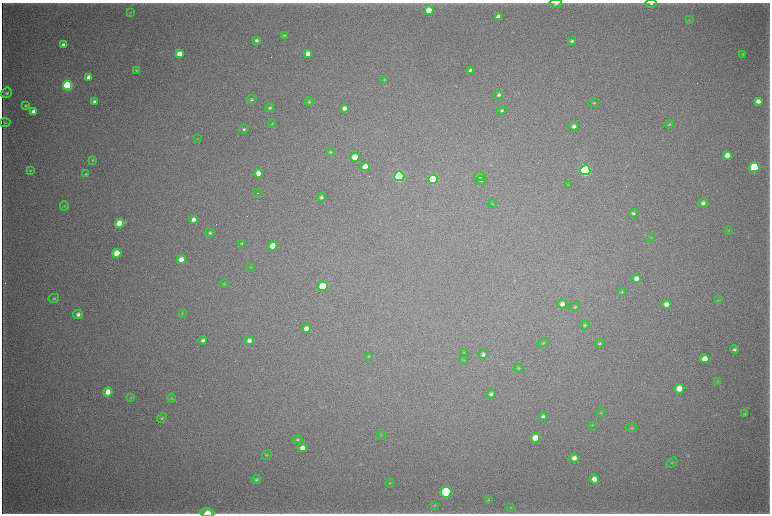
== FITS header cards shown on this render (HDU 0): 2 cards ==
NAXIS1  =                 1536 / length of data axis 1
NAXIS2  =                 1023 / length of data axis 2

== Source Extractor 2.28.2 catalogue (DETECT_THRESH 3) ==
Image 1536 x 1023 px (HDU 0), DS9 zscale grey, zoomed out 1/2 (1 PNG px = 2 x 2 image px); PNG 772 x 516 px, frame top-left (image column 1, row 1022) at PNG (2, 3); each listed source drawn as its Kron ellipse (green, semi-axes under 4 px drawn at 4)
Background 4070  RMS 36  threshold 108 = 3 sigma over >= 5 px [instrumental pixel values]
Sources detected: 123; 5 cannot appear on this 1/2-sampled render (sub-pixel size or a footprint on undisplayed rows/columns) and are neither listed nor drawn; the other 118 listed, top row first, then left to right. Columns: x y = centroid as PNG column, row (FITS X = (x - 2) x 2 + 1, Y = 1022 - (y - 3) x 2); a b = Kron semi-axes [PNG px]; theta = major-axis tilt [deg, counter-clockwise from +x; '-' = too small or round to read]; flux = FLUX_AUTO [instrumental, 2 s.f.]
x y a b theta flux
556 4 6 3 5 1.4e+04
651 4 5 3 - 1.2e+04
429 10 4 4 - 1.7e+05
130 13 3 3 - 4.7e+03
498 17 4 4 - 6.4e+04
689 20 3 2 - 3.9e+03
284 35 4 3 - 8.4e+03
256 40 4 4 - 2.0e+04
572 41 4 4 - 1.8e+04
63 44 4 3 - 2.3e+04
308 53 4 4 - 5.8e+04
179 54 4 4 - 8.0e+04
743 54 4 3 - 5.9e+03
136 70 4 3 - 7.3e+03
470 70 4 3 - 2.4e+04
89 77 4 3 - 4.3e+04
384 79 4 3 - 6.1e+03
68 86 5 4 - 1.2e+06
7 93 6 5 - 1.3e+04
499 95 4 4 - 2.0e+04
252 99 5 4 - 1.4e+04
94 101 4 3 - 1.7e+04
758 101 4 4 - 4.8e+04
309 102 4 3 - 8.6e+03
594 103 5 3 - 8.8e+03
25 106 3 3 - 7.9e+03
270 108 4 4 - 1.3e+04
344 108 4 4 - 3.7e+04
502 110 4 4 - 1.3e+04
33 112 4 3 - 5.6e+04
5 123 5 3 - 8.1e+03
272 124 4 2 - 4.3e+03
669 124 5 3 - 8.4e+03
574 126 5 4 - 2.6e+04
244 129 5 4 - 1.4e+04
197 138 4 2 - 4.0e+03
331 152 4 4 - 8.4e+03
727 155 4 4 - 1.0e+05
355 157 4 4 - 1.7e+05
93 160 4 3 - 6.1e+03
365 167 4 4 - 1.1e+05
754 167 5 5 - 1.0e+06
585 170 5 5 - 1.9e+06
30 171 4 3 - 7.6e+03
258 173 4 4 - 6.0e+04
86 174 4 3 - 8.8e+03
399 176 5 5 - 1.6e+06
480 176 6 5 - 1.9e+04
433 179 5 4 - 7.0e+05
481 180 5 4 - 1.6e+04
569 185 3 3 - 4.9e+03
258 193 2 1 - 4.1e+03
321 197 4 4 - 1.5e+04
703 203 5 4 - 3.0e+04
493 204 3 2 - 3.6e+03
64 206 4 3 - 6.5e+03
633 213 5 4 - 1.3e+04
193 219 4 4 - 3.6e+04
119 223 4 4 - 1.3e+05
729 230 3 3 - 4.2e+03
210 233 4 4 - 1.3e+04
651 237 3 3 - 4.5e+03
242 244 4 3 - 9.5e+03
273 246 4 4 - 1.3e+05
117 253 4 4 - 1.8e+05
181 260 4 4 - 8.5e+04
251 268 4 2 - 4.1e+03
636 278 5 4 - 3.9e+04
224 284 4 3 - 6.0e+03
323 286 5 5 - 5.0e+05
622 292 4 3 - 7.1e+03
54 298 5 4 - 1.1e+04
719 300 3 3 - 5.6e+03
562 304 5 4 - 4.0e+04
666 304 5 4 - 5.1e+04
575 307 5 4 - 9.2e+03
182 313 4 3 - 6.0e+03
78 314 5 4 - 2.4e+04
585 325 5 4 - 9.7e+03
306 329 4 4 - 5.5e+04
203 340 4 4 - 2.1e+04
249 340 4 4 - 2.9e+04
543 343 5 4 - 8.8e+03
599 343 5 4 - 1.1e+04
734 349 4 3 - 1.6e+04
464 352 3 3 - 4.6e+03
483 354 5 4 - 2.3e+04
369 356 4 3 - 5.5e+03
705 359 5 4 - 7.9e+04
464 360 4 4 - 6.6e+03
518 368 5 3 - 7.4e+03
718 381 4 2 - 4.9e+03
679 389 5 5 - 9.7e+04
108 392 4 4 - 6.9e+04
491 394 4 4 - 2.1e+04
131 398 4 3 - 5.1e+03
171 398 4 3 - 6.3e+03
601 413 5 2 - 5.9e+03
745 414 3 3 - 9.8e+03
543 416 4 3 - 1.8e+04
162 418 5 4 - 1.1e+04
592 425 4 3 - 5.9e+03
632 428 6 3 4 9.5e+03
381 435 4 2 - 4.4e+03
535 438 5 5 - 1.0e+05
297 439 5 3 - 9.7e+03
302 448 4 4 - 4.5e+04
267 455 5 3 - 8.1e+03
574 458 4 4 - 4.0e+04
672 462 6 4 42 1.1e+04
256 479 5 4 - 1.3e+04
594 479 5 4 - 5.1e+04
390 483 5 3 - 5.6e+03
446 492 5 5 - 1.5e+06
488 500 4 3 - 5.2e+03
435 505 4 3 - 5.6e+03
511 507 3 3 - 5.4e+03
207 512 7 4 -3 8.0e+04
At the frame edge (FLAGS 8, measured only in part): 3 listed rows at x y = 556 4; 651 4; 207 512
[5 sub-pixel or undisplayed-footprint detections neither listed nor drawn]